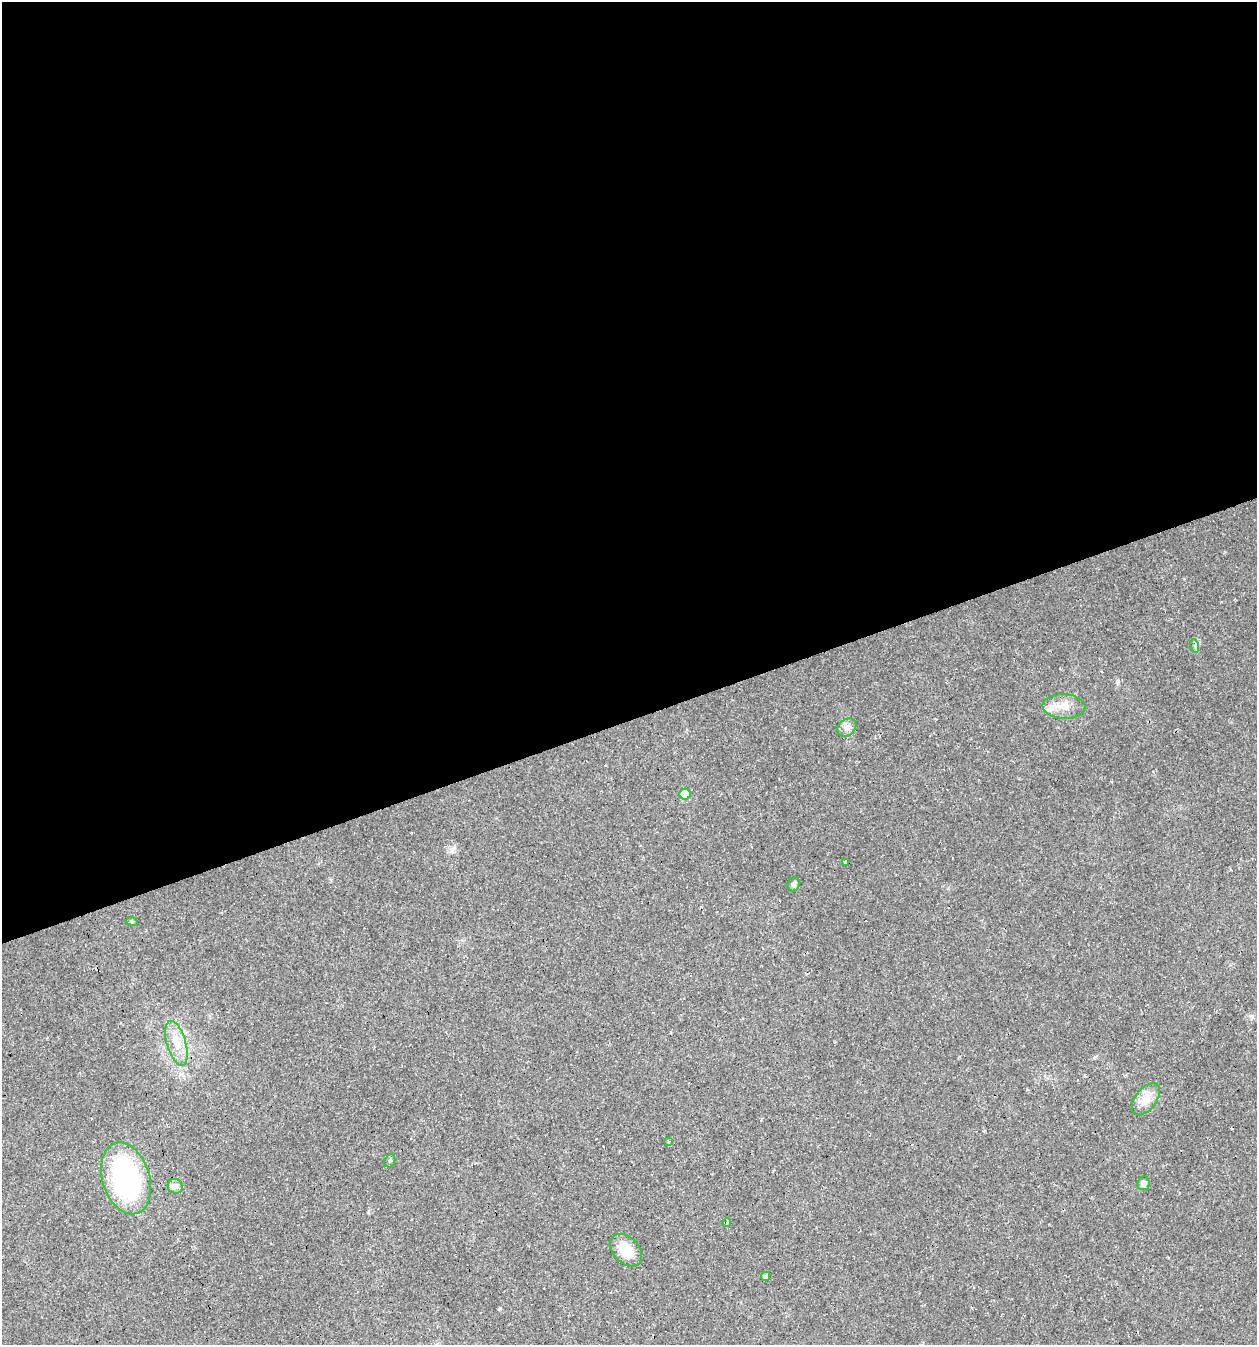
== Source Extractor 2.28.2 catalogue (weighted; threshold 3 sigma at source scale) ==
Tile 2 of 4 x 4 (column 2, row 1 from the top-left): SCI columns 1316-2570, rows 4029-5371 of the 5194 x 5371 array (HDU 1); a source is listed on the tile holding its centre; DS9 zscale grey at full resolution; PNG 1259 x 1347 px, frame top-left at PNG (2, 2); each listed source drawn as its Kron ellipse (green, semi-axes under 4 px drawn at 4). Shown black and unused: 54% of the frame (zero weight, under 2 of 3 exposures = <1% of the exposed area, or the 3 px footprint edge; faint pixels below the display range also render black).
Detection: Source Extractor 2.28.2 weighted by HDU 2 'WHT'; one run over the whole footprint, this tile lists its part. Background 0.0241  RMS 0.0031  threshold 0.0139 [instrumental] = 3 sigma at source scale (4.5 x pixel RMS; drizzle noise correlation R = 1.50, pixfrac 1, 0.0396/0.0396 arcsec/px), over >= 5 px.
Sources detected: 19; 2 cosmic-ray / hot-pixel residue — neither listed nor drawn; the other 17 listed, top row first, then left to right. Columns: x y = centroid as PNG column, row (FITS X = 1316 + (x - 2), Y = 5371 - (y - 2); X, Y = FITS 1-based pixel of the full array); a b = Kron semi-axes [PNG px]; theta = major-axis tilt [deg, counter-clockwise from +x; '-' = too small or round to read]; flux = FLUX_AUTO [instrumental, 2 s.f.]
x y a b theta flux
1195 646 7 4 -73 0.56
1064 706 21 12 -3 4.5
847 727 10 8 40 1.5
685 794 5 5 - 6.6
845 862 3 3 - 1.1
794 884 7 6 - 0.78
132 922 6 3 -19 0.32
176 1043 23 9 -74 4.7
1146 1099 18 10 53 3.3
668 1141 3 3 - 0.75
390 1161 7 5 69 0.52
126 1178 37 23 -73 52
1143 1183 7 6 - 1.1
175 1186 8 7 - 1.3
727 1223 4 3 - 0.52
626 1250 19 13 -46 6.4
766 1276 5 4 - 0.84
Unlisted compact peaks at least as high as the median listed source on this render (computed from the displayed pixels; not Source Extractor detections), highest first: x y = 500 1308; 452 851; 1118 682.